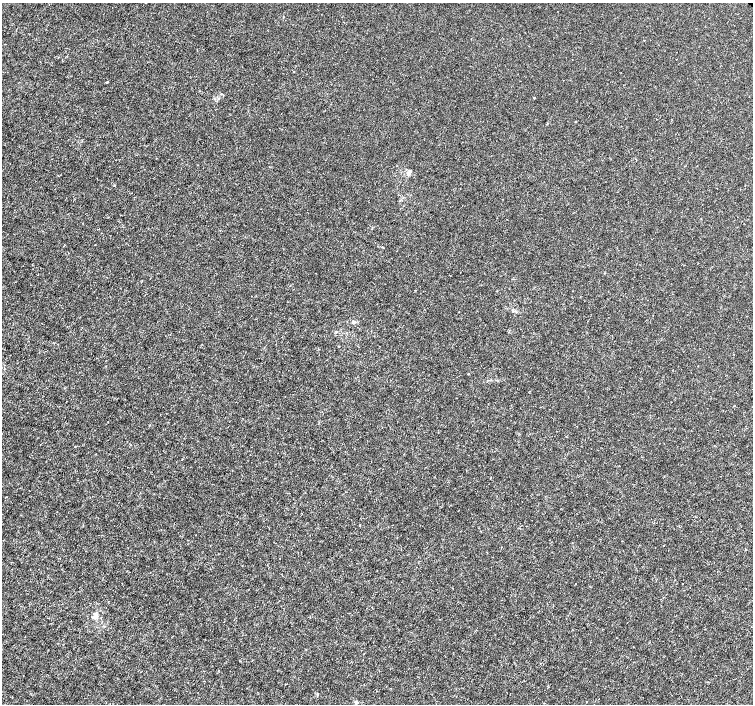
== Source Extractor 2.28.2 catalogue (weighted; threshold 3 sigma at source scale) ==
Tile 7 of 4 x 4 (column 3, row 2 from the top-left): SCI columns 3008-4509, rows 3020-4423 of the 6011 x 5972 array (HDU 1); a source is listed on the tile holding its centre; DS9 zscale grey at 2 x 2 block average (1 PNG px = mean of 2 x 2 image px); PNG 755 x 706 px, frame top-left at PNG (2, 3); no overlay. Shown black and unused: <1% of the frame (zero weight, under 3 of 4 exposures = <1% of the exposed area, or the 3 px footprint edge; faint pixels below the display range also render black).
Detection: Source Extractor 2.28.2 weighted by HDU 2 'WHT'; one run over the whole footprint, this tile lists its part. Background -4.75e-05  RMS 0.0012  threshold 0.00545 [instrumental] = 3 sigma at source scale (4.5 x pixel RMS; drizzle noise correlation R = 1.50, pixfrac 1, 0.0396/0.0396 arcsec/px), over >= 5 px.
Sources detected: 8; all 8 listed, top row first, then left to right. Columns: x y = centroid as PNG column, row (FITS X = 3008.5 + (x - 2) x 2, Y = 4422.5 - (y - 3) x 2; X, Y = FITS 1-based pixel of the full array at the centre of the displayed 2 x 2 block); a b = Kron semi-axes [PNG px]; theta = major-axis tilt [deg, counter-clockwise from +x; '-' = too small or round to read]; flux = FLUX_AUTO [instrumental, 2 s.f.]
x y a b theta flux
294 71 2 2 - 0.11
107 82 3 2 - 0.18
534 98 2 2 - 0.4
408 174 4 3 - 0.5
114 185 2 2 - 0.19
354 322 4 3 - 0.42
96 617 6 4 12 0.7
356 702 4 4 - 0.39